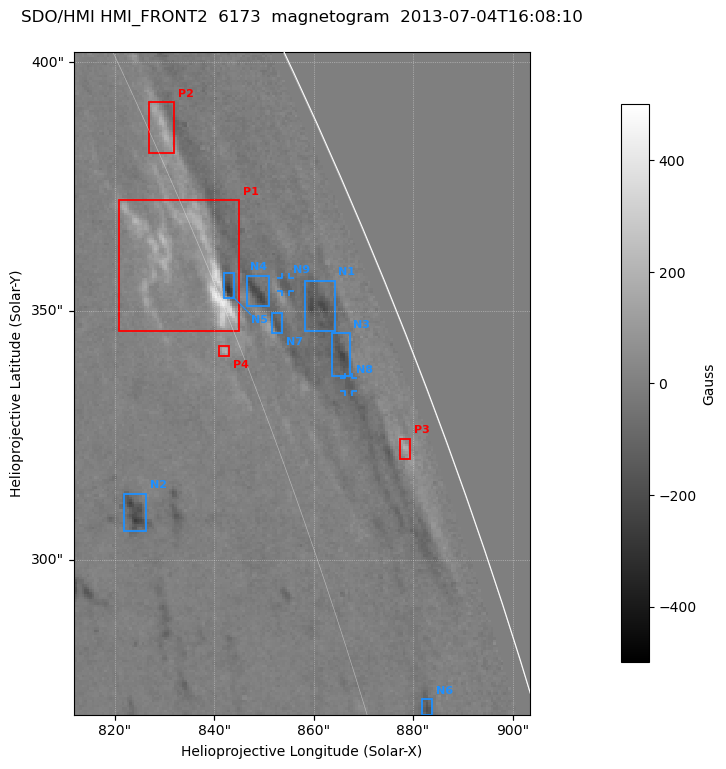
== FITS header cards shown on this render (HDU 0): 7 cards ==
TELESCOP= 'SDO/HMI '
INSTRUME= 'HMI_FRONT2'
WAVELNTH=               6173.0
DATE-OBS= '2013-07-04T16:08:10.80'
CTYPE1  = 'HPLN-TAN'
CTYPE2  = 'HPLT-TAN'
BUNIT   = 'Gauss   '

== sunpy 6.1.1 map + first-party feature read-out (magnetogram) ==
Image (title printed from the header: SDO/HMI HMI_FRONT2  6173  magnetogram  2013-07-04T16:08:10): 182 x 264 px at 0.504 arcsec/px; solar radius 944 arcsec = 1872 px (partial field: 0.3% of the solar disc is inside the frame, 72% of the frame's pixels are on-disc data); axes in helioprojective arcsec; data unit Gauss (BUNIT, on the colour bar)
Off-disc pixels are blank (NaN) in the file (28% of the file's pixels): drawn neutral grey
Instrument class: MAGNETOGRAM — CONTENT/DPC_OBSR says magnetogram
Display: grey scale clipped to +-500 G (the 99.5th-percentile rule alone would give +-197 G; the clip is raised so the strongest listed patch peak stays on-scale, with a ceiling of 1500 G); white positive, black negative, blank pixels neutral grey
Flux patches: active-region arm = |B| over 3 px >= 100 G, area >= 9 px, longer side >= 3 px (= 1.5 arcsec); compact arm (3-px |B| >= 300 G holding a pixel >= 400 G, >= 4 px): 0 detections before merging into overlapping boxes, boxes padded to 3 px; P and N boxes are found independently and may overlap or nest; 4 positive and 9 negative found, all listed = drawn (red P1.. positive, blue N1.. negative; 2 of them under ~2 arcsec drawn as corner ticks so the feature stays visible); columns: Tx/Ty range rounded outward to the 2 arcsec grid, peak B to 10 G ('>+500(sat)' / '<-500(sat)' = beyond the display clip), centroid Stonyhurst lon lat
Positive patches:
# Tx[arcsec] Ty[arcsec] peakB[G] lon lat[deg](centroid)
P1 820..846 346..374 +440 +74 +23
P2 826..832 382..392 +210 +76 +25
P3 876..880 320..326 +200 +83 +20
P4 840..844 340..344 +210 +74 +22
Negative patches:
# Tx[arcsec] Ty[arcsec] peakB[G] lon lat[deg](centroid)
N1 858..864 346..356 -220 +80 +22
N2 822..828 304..314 -270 +68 +20
N3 862..868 336..346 -230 +80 +22
N4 846..852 350..358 -230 +77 +23
N5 842..844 352..358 -290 +76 +23
N6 882..884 268..272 -200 +78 +17
N7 850..854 344..350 -170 +77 +22
N8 866..868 334..338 -140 +80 +21
N9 852..856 354..358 -130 +79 +23
Bipolar pairs (each listed P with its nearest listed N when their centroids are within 0.25 R_sun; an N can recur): P1-N5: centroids ~10 arcsec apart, P1 is north-east of N5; P2-N5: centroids ~30 arcsec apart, P2 is north-east of N5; P3-N8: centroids ~20 arcsec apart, P3 is south-west of N8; P4-N7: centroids ~10 arcsec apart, P4 is south-east of N7